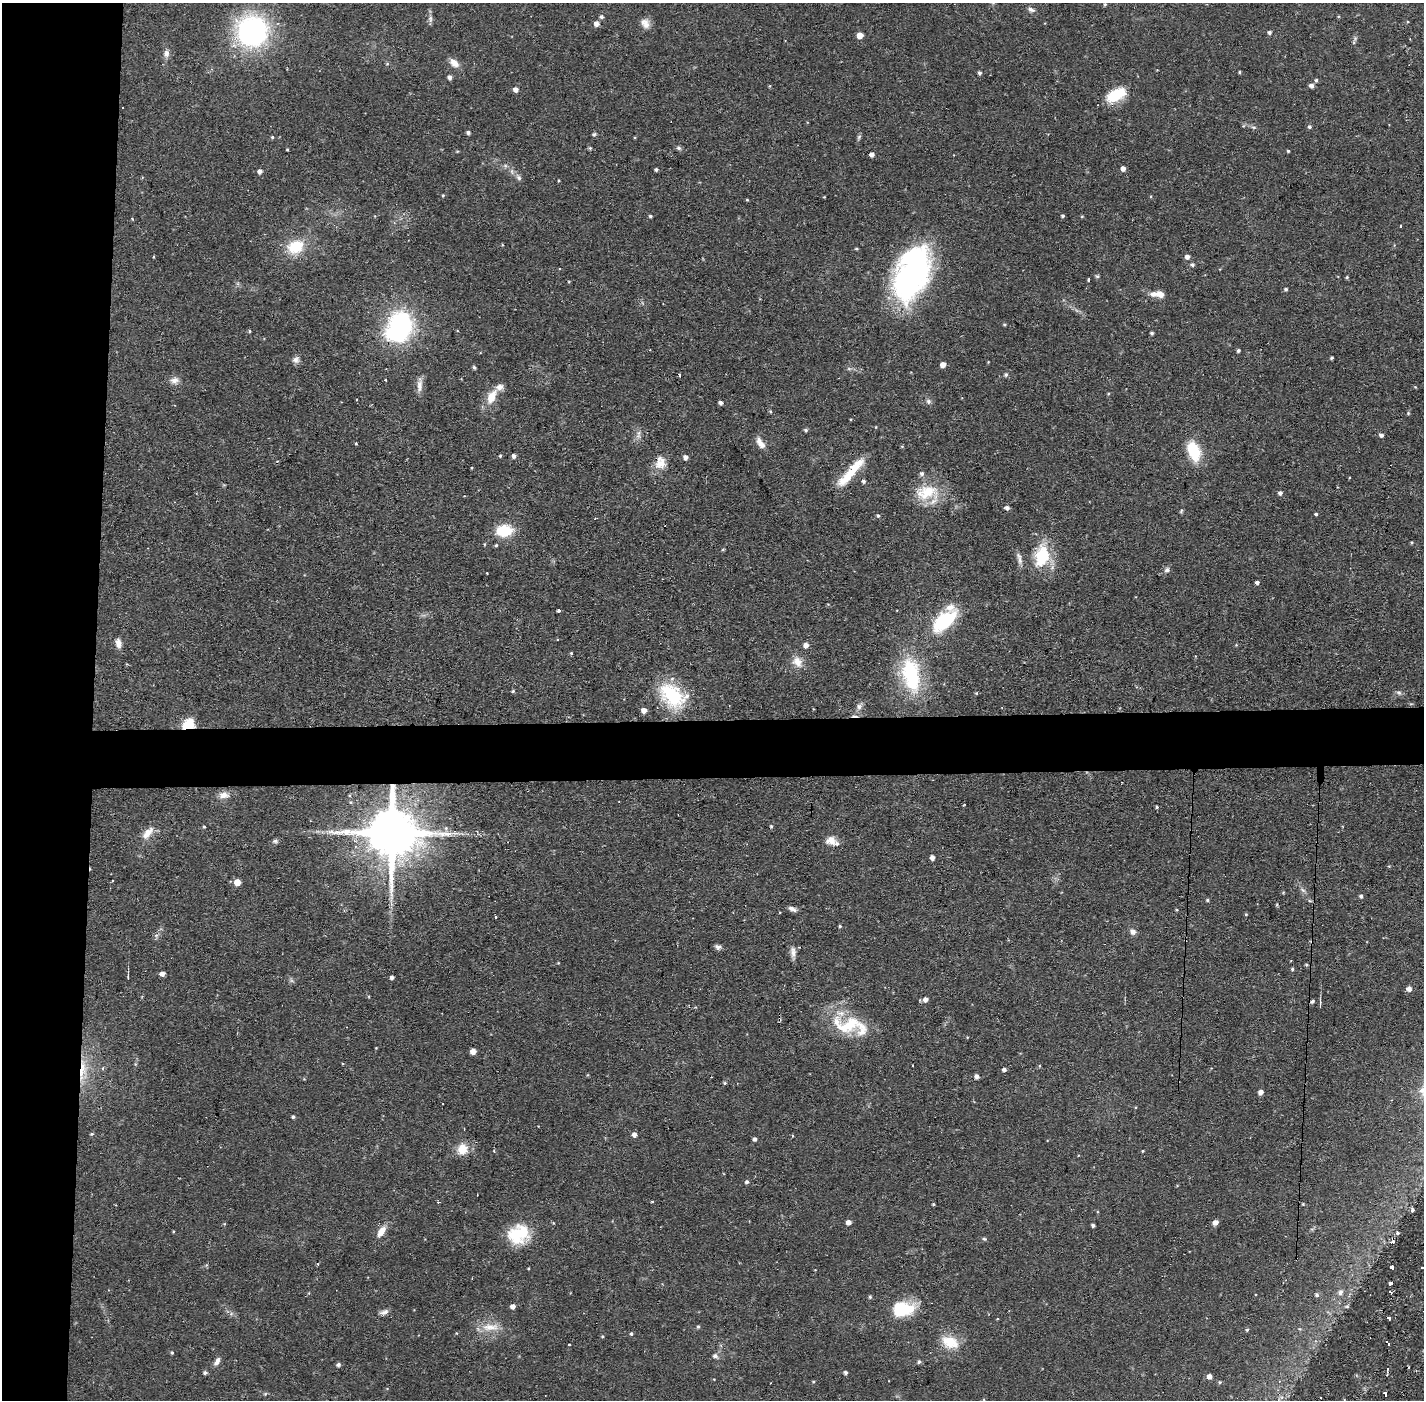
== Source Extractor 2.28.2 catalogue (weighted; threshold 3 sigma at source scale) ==
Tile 4 of 3 x 3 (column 1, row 2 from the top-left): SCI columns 1-1422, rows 1451-2848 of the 4266 x 4299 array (HDU 1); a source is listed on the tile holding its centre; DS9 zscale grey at full resolution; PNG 1426 x 1402 px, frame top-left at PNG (2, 3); no overlay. Shown black and unused: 10% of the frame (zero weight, under 2 of 3 exposures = <1% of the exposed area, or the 3 px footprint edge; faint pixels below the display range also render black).
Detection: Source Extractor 2.28.2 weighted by HDU 2 'WHT'; one run over the whole footprint, this tile lists its part. Background 0.0697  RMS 0.0066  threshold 0.0298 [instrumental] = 3 sigma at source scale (4.5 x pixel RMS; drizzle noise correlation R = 1.50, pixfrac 1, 0.05/0.05 arcsec/px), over >= 5 px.
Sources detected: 225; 4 inside a brighter object's white glare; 11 cosmic-ray / hot-pixel residue — not listed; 5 inside a brighter listed object's ellipse — not listed separately; the other 205 listed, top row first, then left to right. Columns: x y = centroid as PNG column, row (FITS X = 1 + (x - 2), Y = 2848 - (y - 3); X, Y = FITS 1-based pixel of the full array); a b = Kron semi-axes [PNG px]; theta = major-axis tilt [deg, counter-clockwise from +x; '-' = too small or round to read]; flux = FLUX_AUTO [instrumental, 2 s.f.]
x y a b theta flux
1105 4 4 4 - 0.83
1031 9 11 6 -29 2.3
1338 16 4 4 - 0.61
602 17 4 4 - 1.2
430 19 10 6 87 2.2
596 23 5 5 - 3.5
645 23 13 10 -63 4.9
252 31 28 28 - 130
1269 32 5 4 - 1.5
860 35 5 5 - 8.5
1354 42 6 4 72 0.92
166 54 9 7 89 3
454 63 13 9 -41 5.1
387 64 5 3 - 0.72
1240 72 4 3 - 0.8
979 73 4 3 - 1.6
450 77 5 4 - 2.4
1316 80 5 4 - 1.1
1311 85 5 5 - 2.7
515 89 5 4 - 3.2
1116 95 26 14 29 18
123 107 3 3 - 2.7
1253 127 7 4 -1 1
1309 127 5 4 - 1.4
468 132 4 4 - 1.6
594 134 5 5 - 1.1
272 137 5 4 - 0.8
859 137 6 5 - 1.1
590 148 4 4 - 0.95
679 148 7 5 -16 1.4
287 150 4 3 - 0.54
1288 151 3 3 - 0.83
872 154 4 4 - 3.1
1123 168 5 4 - 3
656 170 4 3 - 1.4
260 171 4 4 - 2.5
519 178 8 6 -57 1.9
443 195 4 4 - 0.68
824 197 3 3 - 0.46
747 200 4 3 - 0.57
650 216 4 3 - 1.1
1062 216 4 3 - 1
1082 216 5 3 - 0.65
132 219 3 3 - 0.66
1401 226 3 2 - 1
295 247 23 17 21 19
1187 257 5 4 - 2.9
1192 265 5 5 - 1.4
1097 276 6 5 - 0.96
910 277 57 34 64 140
1347 277 4 4 - 0.73
1089 280 3 3 - 2.6
1286 289 4 4 - 1.2
1158 294 16 7 -2 7.5
401 323 22 20 -28 75
1004 325 5 3 - 0.72
250 331 4 4 - 0.84
1152 333 4 3 - 1
1238 350 3 3 - 1.4
1331 358 3 3 - 0.91
296 360 10 9 - 2.8
943 365 4 4 - 5
474 367 4 4 - 1.2
1006 374 6 5 - 1.4
175 380 12 9 6 4
386 380 3 2 - 0.72
419 385 21 7 86 4.6
1415 387 4 4 - 0.52
491 397 21 10 63 11
928 401 7 6 - 1.8
720 403 4 4 - 1.9
1408 413 4 4 - 0.72
806 430 5 4 - 1.1
1381 435 5 4 - 2.1
638 436 7 6 - 2.2
760 443 15 7 -57 5
356 444 3 3 - 1.5
1194 451 20 12 -71 25
500 456 4 4 - 0.74
514 456 4 4 - 2.3
686 457 5 5 - 2.5
661 462 19 13 -84 8.5
851 471 41 10 50 22
863 481 5 4 - 1.4
926 492 35 20 10 23
1280 493 5 4 - 2.1
1007 508 5 4 - 2.1
1181 511 6 4 47 0.79
1316 514 4 3 - 0.97
878 516 5 4 - 1.1
504 531 14 10 2 25
496 545 5 4 - 0.88
723 550 5 3 - 0.69
1042 556 27 17 78 28
1020 560 12 6 -78 3
1167 570 8 6 44 2.1
487 573 2 2 - 0.47
1257 582 4 3 - 1.8
558 611 3 3 - 2.3
944 621 30 14 41 45
557 640 3 3 - 0.8
118 643 11 6 -81 4.3
806 645 5 5 - 3.6
797 662 14 12 -45 7
911 674 43 21 -79 55
513 691 5 4 - 0.82
1399 693 8 6 -35 1.7
673 696 36 24 -40 43
859 707 9 6 89 2.6
644 710 5 5 - 3.9
188 724 12 9 35 16
224 795 13 9 5 4.9
963 805 3 2 - 0.61
1157 807 4 3 - 0.86
771 826 5 4 - 0.9
204 827 4 4 - 0.72
446 828 7 5 -71 1.4
392 832 16 14 88 4400
147 833 20 9 49 7.2
275 841 8 5 10 1.5
831 841 15 11 -16 6.4
932 858 4 4 - 3.4
1389 866 4 3 - 0.56
237 882 5 5 - 8.1
1361 896 5 4 - 1.5
1207 900 4 4 - 0.91
1310 901 6 4 -18 0.89
1277 905 4 3 - 0.76
792 909 10 5 -24 2.8
1177 910 4 3 - 0.6
1246 914 4 4 - 0.63
495 917 3 3 - 1.5
840 926 4 4 - 0.86
1133 932 8 7 - 3
718 947 7 6 - 2.1
793 952 14 6 86 3.5
1306 965 5 4 - 0.91
1292 969 4 4 - 0.83
162 974 5 4 - 2.9
128 976 6 2 87 0.76
392 977 4 3 - 2
1409 989 5 5 - 3.2
925 999 6 6 - 3
1312 1001 4 4 - 1.2
1320 1004 9 3 89 1.2
851 1024 34 25 -43 30
473 1051 4 4 - 6.9
1039 1066 4 3 - 0.62
103 1068 4 4 - 1.1
83 1070 33 9 84 16
1004 1070 4 4 - 2
976 1076 5 4 - 2.5
725 1083 5 4 - 0.89
1261 1092 5 4 - 3.3
293 1117 4 4 - 1.2
92 1134 5 4 - 0.86
634 1135 5 4 - 3.1
755 1139 4 4 - 1.8
462 1149 13 12 - 9.8
1142 1151 3 3 - 0.65
747 1182 5 4 - 1.3
652 1201 4 3 - 0.61
438 1202 3 3 - 0.71
934 1204 4 3 - 0.79
1303 1204 5 4 - 0.69
1412 1210 5 5 - 1.3
848 1222 5 4 - 3.8
1215 1222 7 6 - 2.8
1093 1225 4 3 - 1.7
381 1231 15 7 56 6.5
522 1232 28 19 -8 24
1397 1233 5 4 - 1.1
984 1239 6 4 -2 0.84
1392 1267 4 4 - 4.4
528 1268 3 2 - 0.5
1391 1283 4 4 - 6.8
1340 1292 7 6 - 2.5
1390 1293 5 3 - 3.3
1317 1295 5 5 - 1.4
870 1297 4 4 - 0.95
512 1306 5 4 - 3.3
902 1309 23 15 7 29
384 1312 11 6 17 2.7
1389 1318 4 3 - 8.4
490 1327 26 10 -1 11
698 1327 5 4 - 0.94
1247 1329 4 4 - 0.95
456 1333 4 3 - 0.47
631 1334 4 4 - 1
602 1336 4 4 - 0.7
950 1342 24 14 -22 15
1388 1344 5 3 - 4.8
172 1352 4 4 - 0.9
715 1356 7 6 - 2.2
217 1361 11 6 59 3.2
919 1362 5 4 - 1.4
338 1365 5 5 - 1.7
1387 1369 4 2 - 3.5
205 1373 5 4 - 1.5
845 1373 4 4 - 1.5
1209 1376 4 4 - 3.8
813 1382 4 4 - 0.72
1220 1382 5 3 - 0.61
265 1394 6 4 19 0.85
1385 1394 5 3 - 9.8
Overlapping masked pixels (flux is a lower limit): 3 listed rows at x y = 188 724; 392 832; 83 1070